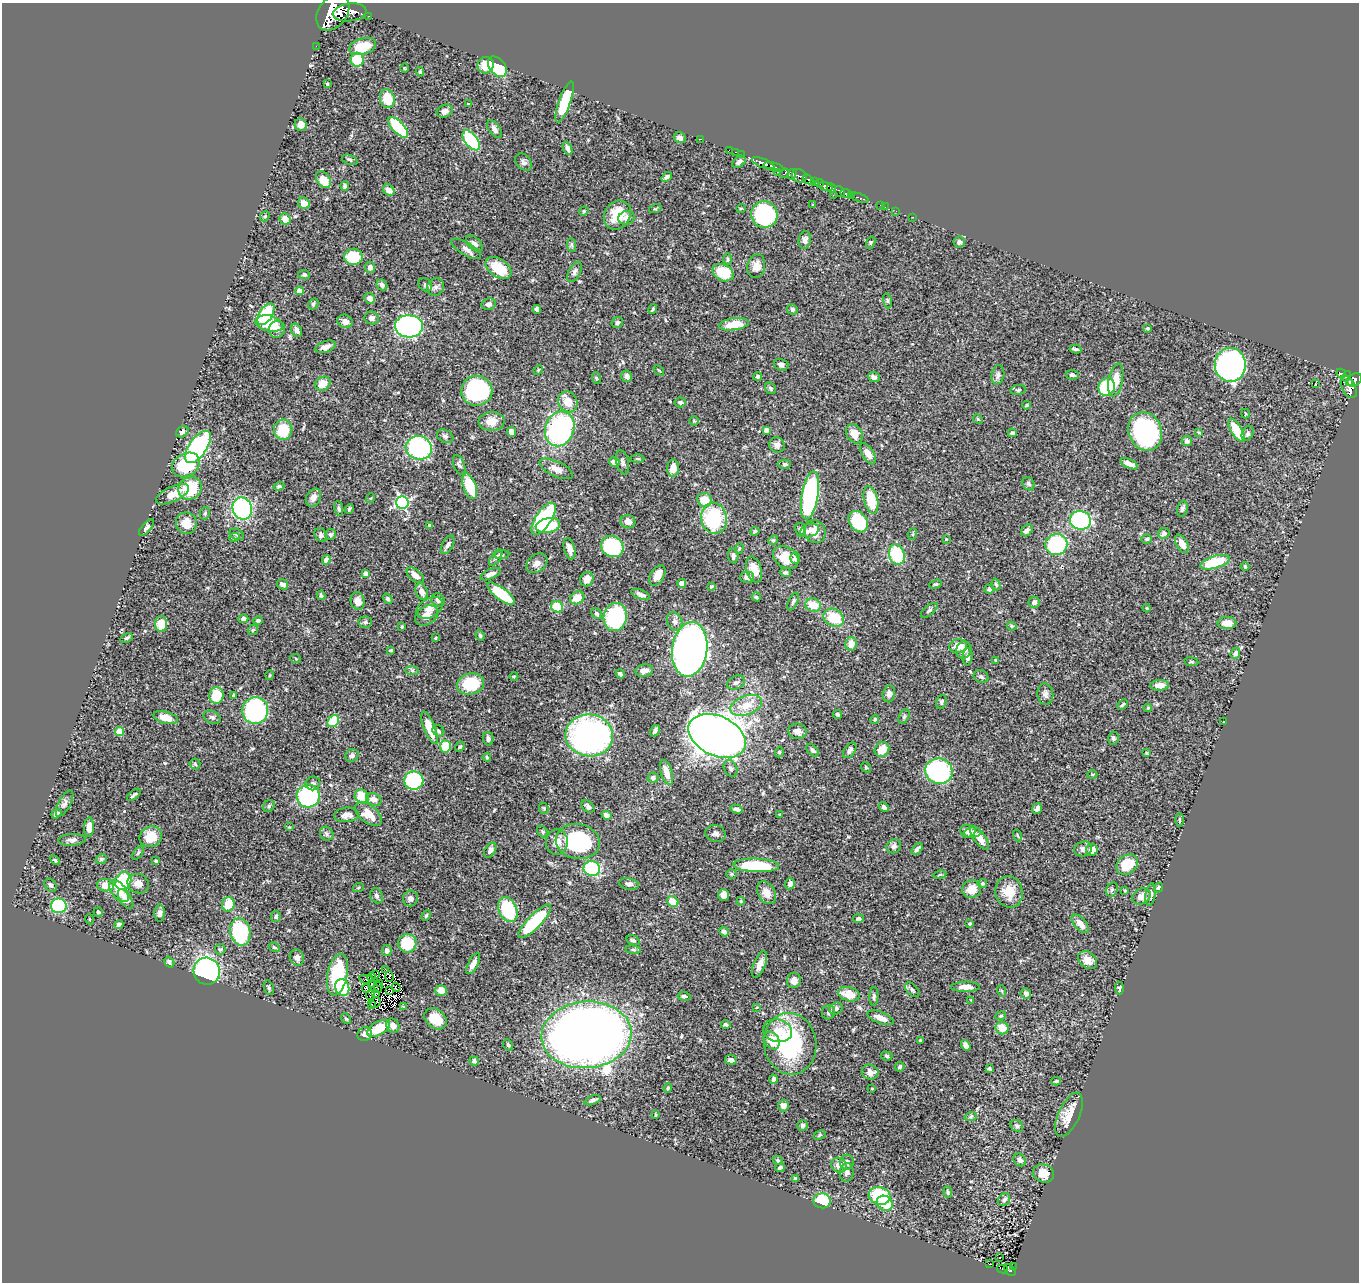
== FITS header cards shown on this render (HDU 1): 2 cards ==
NAXIS1  =                 1357
NAXIS2  =                 1280

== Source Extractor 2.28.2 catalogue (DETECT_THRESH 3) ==
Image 1357 x 1280 px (HDU 1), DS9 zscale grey, 1 PNG px = 1 image px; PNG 1361 x 1284 px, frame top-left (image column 1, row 1280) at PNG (2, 3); each listed source drawn as its Kron ellipse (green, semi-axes under 4 px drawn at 4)
Background 0.476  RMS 0.02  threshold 0.0598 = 3 sigma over >= 5 px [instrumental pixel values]
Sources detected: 500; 4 with non-positive FLUX_AUTO (blend fragments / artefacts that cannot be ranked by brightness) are neither listed nor drawn; the other 496 listed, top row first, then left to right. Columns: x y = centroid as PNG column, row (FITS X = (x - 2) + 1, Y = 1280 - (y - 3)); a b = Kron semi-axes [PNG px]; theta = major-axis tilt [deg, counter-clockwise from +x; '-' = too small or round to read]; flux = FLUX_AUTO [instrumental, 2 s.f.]
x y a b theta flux
333 12 20 14 53 4400
350 12 17 9 7 56
369 16 2 2 - 3.9
316 46 2 2 - 3.7
363 46 14 8 16 30
357 60 7 6 - 41
486 65 8 8 - 22
497 67 12 7 -52 79
404 68 4 3 - 1.1
420 72 4 3 - 2
327 84 3 3 - 1.4
387 99 9 7 -75 30
565 102 21 6 70 56
468 104 4 3 - 1.4
445 111 8 6 20 6.4
301 125 6 6 - 9.6
398 127 13 6 -47 91
494 129 10 5 -56 5.8
680 138 6 5 - 5.6
701 139 2 2 - 4.7
471 140 12 6 -52 110
568 148 7 3 -65 4.6
729 150 2 2 - 6.3
736 152 3 2 - 14
741 154 2 2 - 7.5
350 160 8 5 -20 2.4
524 162 10 7 -48 4.7
739 162 7 5 38 4.6
763 163 12 4 -20 570
774 167 10 4 -15 460
777 172 2 2 - 8.4
784 173 5 3 - 66
792 174 5 4 - 140
799 176 7 6 - 240
667 177 6 4 38 3.9
808 179 6 4 -44 190
323 180 9 6 -55 21
814 181 4 4 - 110
819 183 4 3 - 76
345 186 5 4 - 3.1
825 186 7 4 -14 500
831 188 5 3 - 180
389 190 6 5 - 11
839 192 6 3 -56 220
846 193 6 3 -22 240
833 195 2 2 - 23
851 195 3 3 - 130
859 198 10 3 -19 78
304 203 6 5 - 10
813 204 4 2 - 0.94
880 205 2 2 - 4.9
885 207 2 2 - 5.1
741 208 5 3 - 1.2
655 209 6 4 17 1.4
584 211 5 4 - 1.7
896 211 2 2 - 3.8
764 214 13 13 - 170
617 215 15 12 58 36
265 216 5 4 - 1.7
913 217 2 2 - 5.7
626 218 8 7 - 7
285 219 6 5 - 11
805 240 9 6 80 4.6
959 242 6 5 - 3.7
474 243 10 5 -43 4.8
871 243 6 4 69 1.8
572 245 7 4 -88 2.6
466 249 17 6 -31 6.7
353 257 9 8 - 46
728 259 6 4 90 1.9
756 266 12 9 78 12
370 267 5 5 - 6.2
498 268 14 9 -33 38
574 272 11 6 63 4.8
723 273 11 8 -26 44
304 275 6 4 -9 2.5
382 285 6 5 - 4.5
425 285 7 6 - 3.5
435 287 9 8 - 6
299 291 4 4 - 16
370 298 6 5 - 6.7
887 301 8 4 -81 2.1
313 304 6 5 - 2.7
488 304 7 6 - 4.5
537 309 4 4 - 4.9
653 309 5 2 - 2
792 310 5 5 - 3.1
266 314 12 6 57 90
372 318 7 6 - 4.7
345 321 8 6 -26 7.7
617 322 6 5 - 3
269 323 14 8 -12 39
734 324 15 6 8 28
409 326 14 11 -3 380
1148 328 4 3 - 1.7
277 329 8 8 - 9.1
297 330 7 5 -62 6.5
326 347 11 5 18 6.5
1076 349 6 3 -9 2.5
781 365 7 5 -17 5.3
1230 365 17 15 -90 360
538 370 5 4 - 1.4
659 370 6 2 -44 1.2
1341 373 5 4 - 74
998 375 10 6 79 4.2
1072 375 6 4 -11 3.3
627 376 6 5 - 5.8
758 376 4 4 - 2.1
1346 376 6 4 57 67
874 377 6 5 - 4.5
596 378 6 3 -71 1.5
1116 380 17 7 79 19
1354 380 8 6 33 320
1350 383 4 2 - 92
323 384 8 6 29 18
1315 384 3 2 - 0.92
1107 387 9 8 - 69
1349 387 12 7 -64 270
770 388 6 5 - 2.5
1018 390 8 5 10 2.3
477 391 15 15 - 160
568 402 11 9 -61 19
680 402 6 5 - 2.3
1026 405 4 3 - 1.4
1245 414 5 2 - 1.1
978 419 5 4 - 1.4
492 421 13 9 3 13
694 421 5 5 - 1.7
560 429 18 14 69 220
283 430 10 9 - 39
766 430 4 4 - 5.9
1236 430 13 5 -59 42
1145 431 19 16 -67 230
182 432 6 5 - 5.3
512 432 5 4 - 11
1199 432 3 2 - 1.3
1012 433 4 3 - 2.9
1248 433 8 5 66 3
854 434 10 7 -59 15
445 436 8 6 -29 3.5
1187 441 5 5 - 4.2
777 445 8 7 - 6.7
198 447 18 9 55 250
419 448 13 11 -17 190
868 454 12 6 -58 11
637 459 7 3 0 1.7
614 462 5 4 - 7.3
622 462 12 6 -77 4.8
785 464 6 4 -1 3
1129 464 9 4 -25 8.3
186 465 15 11 30 77
459 465 10 5 -70 3.3
673 468 8 6 86 13
556 469 18 7 -25 11
1028 484 7 5 -53 2.8
279 486 5 4 - 2.5
470 486 13 6 -70 51
190 488 12 11 - 54
172 494 18 7 25 14
810 495 24 8 80 230
313 498 9 7 61 7.3
371 498 5 3 - 1.1
705 500 7 7 - 24
871 500 14 7 -77 43
402 503 6 6 - 230
242 508 11 9 -66 190
339 508 7 4 -80 2.8
349 509 5 3 - 1.8
1182 509 8 5 74 3.7
205 513 6 5 - 2.6
714 518 16 13 -80 110
543 519 18 7 56 140
1080 520 10 9 - 210
628 522 7 6 - 8.6
858 522 11 8 -55 83
186 523 11 10 - 16
429 525 3 3 - 1.6
548 525 12 7 13 41
146 528 10 4 49 3.7
800 530 7 5 -77 3.3
810 530 10 6 17 6
1027 530 7 5 44 6.2
755 531 4 4 - 2.2
815 532 11 10 - 21
1164 533 6 5 - 4.9
237 534 7 5 -25 3.1
331 534 6 5 - 2.5
913 534 6 4 71 1.6
321 535 7 5 -59 4
234 537 5 3 - 1.5
946 539 3 3 - 0.95
1147 539 5 4 - 2.1
773 540 5 4 - 1.6
1182 544 10 5 -60 12
448 545 10 5 64 4.3
1056 545 11 10 - 130
612 546 11 10 - 86
739 548 5 4 - 1.6
569 549 11 5 -76 8.5
502 555 7 4 7 1.7
897 555 10 7 -73 77
733 556 8 5 -87 4
786 557 14 10 -35 26
496 558 9 4 55 3.2
795 558 5 5 - 4
326 560 5 4 - 5.4
1215 562 15 6 16 55
537 563 12 8 39 8.3
1245 566 4 3 - 1.8
754 570 13 7 -73 17
785 572 5 5 - 3.1
366 574 4 4 - 10
490 574 11 5 23 7.5
415 575 10 5 -40 9.4
657 575 11 6 62 13
747 577 7 5 1 5.8
587 579 7 6 - 13
682 583 4 4 - 17
283 584 6 4 -32 5.8
935 584 6 4 18 2.1
996 584 6 4 -72 2.1
711 586 4 3 - 1.7
989 589 5 4 - 2.5
422 592 8 6 -69 8.2
501 594 17 6 -37 62
640 594 10 4 -22 5.9
321 595 5 4 - 2.3
756 597 5 3 - 1.5
577 598 7 6 - 19
388 599 5 4 - 2.4
438 600 7 6 - 4.7
358 601 9 7 -78 8.9
793 601 9 4 66 3.3
1034 602 5 5 - 5
813 605 8 6 -22 21
557 607 6 5 - 40
430 608 14 9 30 11
1147 608 4 4 - 1.4
929 610 10 5 39 2.9
596 613 6 5 - 2.5
427 615 12 9 34 11
615 617 14 11 77 140
834 618 10 8 -32 39
243 619 5 4 - 3.9
258 621 5 4 - 2.7
675 621 9 7 -67 5.5
365 622 7 5 4 2.9
1227 623 9 6 0 12
161 624 8 6 -89 20
1012 626 5 3 - 1.9
402 627 3 3 - 1.3
253 630 6 4 48 1.6
480 635 5 3 - 1.9
126 638 6 4 26 2.1
436 638 4 2 - 1.1
851 644 7 6 - 13
958 646 9 7 7 17
690 649 27 17 82 1000
391 650 4 3 - 1.8
964 650 8 7 - 8.8
1235 653 6 4 68 4.7
968 657 8 5 85 5
296 659 5 3 - 1.3
996 660 3 3 - 1.1
1191 662 7 3 -8 1.6
412 671 7 4 -1 2.6
644 671 9 6 11 7.2
620 674 5 3 - 2.6
270 675 5 3 - 1.2
514 676 4 3 - 1
981 677 8 6 -26 3.6
736 683 9 6 23 4.5
470 684 14 10 14 51
1160 685 9 5 3 11
889 694 8 6 78 4.9
1045 694 10 8 -83 5.2
216 695 8 7 - 32
234 695 4 3 - 2.7
941 702 7 5 75 2.4
746 705 16 9 19 25
1123 705 6 3 44 1.7
1148 708 4 3 - 1.3
255 711 13 13 - 220
838 714 4 4 - 2.9
212 717 9 6 -25 3.3
904 717 7 5 64 2.4
166 718 12 6 -15 13
875 719 4 3 - 1.8
333 721 6 5 - 54
1223 722 3 2 - 1.7
429 728 17 5 -69 28
120 731 4 4 - 35
438 731 6 5 - 2.9
655 731 6 4 58 3.4
797 731 9 7 -7 8
589 735 24 21 -7 430
717 736 30 20 -25 1600
1113 738 6 5 - 3
488 739 7 5 -77 4.5
445 746 6 5 - 29
460 747 5 4 - 1.6
812 750 7 4 -47 2.7
850 750 9 5 56 4.6
882 750 8 7 - 18
779 752 5 4 - 1.6
1146 753 3 3 - 1.5
352 755 7 6 - 3.8
487 757 4 3 - 1.6
195 764 5 5 - 2.1
866 767 5 4 - 1.7
730 768 9 6 -63 4.1
939 771 14 12 -22 180
666 772 13 5 -73 13
1092 774 5 3 - 1.2
653 778 5 5 - 4
414 781 9 9 - 110
313 783 7 7 - 4
134 795 8 3 38 2.5
308 796 11 11 - 190
362 796 7 6 - 28
374 799 8 6 -20 9
65 803 15 6 62 5.3
269 806 6 5 - 2.6
588 807 7 5 -42 4.1
884 807 5 4 - 4.6
544 808 6 4 -69 1.6
736 809 6 4 -15 4.3
1037 809 5 4 - 4.4
56 814 5 4 - 5.2
368 814 15 8 -37 22
780 814 3 2 - 0.99
346 815 12 7 5 8.8
607 815 5 4 - 6.8
1179 820 7 3 -90 1.8
89 827 9 5 88 11
289 827 5 4 - 1.5
968 831 8 6 -6 7.1
542 832 6 4 -56 1.9
715 833 10 8 -18 4.9
973 833 9 5 7 5.9
327 834 7 6 - 3.3
1017 835 6 3 -71 1.4
151 837 11 10 - 22
979 838 14 5 -52 17
72 840 14 6 5 5.1
578 841 22 17 -11 110
557 842 13 11 87 12
894 846 7 7 - 4.9
917 849 7 4 46 4.9
1083 849 9 7 23 5.7
490 850 8 5 58 4.5
1092 850 6 5 - 12
138 853 8 4 55 2.2
101 859 6 4 15 2.2
55 860 6 3 -45 1.6
156 861 4 3 - 2.2
756 865 22 6 -3 67
1127 865 11 9 37 37
592 869 8 7 - 110
732 874 5 5 - 1.8
940 875 6 3 9 1.5
123 881 9 8 - 67
982 883 5 4 - 2.2
138 884 11 9 -23 9
629 884 10 5 -10 4.8
790 884 5 5 - 5.4
50 885 7 5 -52 3.5
105 885 8 6 -5 15
358 888 5 3 - 1.4
1159 888 5 4 - 2.4
972 889 10 8 22 17
1112 890 7 5 67 2.7
119 891 13 7 -51 19
1125 891 3 3 - 1.5
1009 892 16 13 -77 24
766 893 12 8 -61 11
723 895 6 5 - 9.2
1150 895 11 5 81 4.8
377 896 8 6 -66 4.1
1141 896 9 7 32 8.5
410 898 8 7 - 5.6
126 899 11 5 -58 11
673 901 6 5 - 22
741 901 4 4 - 1.4
228 904 7 6 - 29
59 906 8 7 - 96
508 909 13 9 -65 99
98 912 4 4 - 2
160 913 8 5 90 4.3
426 915 5 3 - 2
276 916 5 5 - 2.5
89 919 5 3 - 1.2
858 919 5 4 - 3.6
535 921 22 6 46 95
970 924 3 3 - 1.3
1080 924 11 6 -49 13
119 925 5 4 - 3.5
724 931 5 4 - 4.8
240 932 14 10 -77 120
633 940 7 4 -18 2.8
407 943 9 9 - 40
274 947 6 4 -30 1.8
220 949 5 5 - 2.1
633 950 7 4 -8 2.2
387 951 5 5 - 4.3
297 957 8 7 - 6.1
1088 960 10 8 -39 11
169 962 6 4 -57 3
473 964 11 5 62 8.6
759 964 14 6 68 9.1
386 969 2 2 - 0.73
207 971 13 13 - 320
375 974 3 2 - 1.5
337 975 21 10 79 95
389 976 5 2 - 0.91
371 977 4 2 - 3.4
366 979 7 2 -9 2.6
794 980 8 7 - 8.8
379 984 2 2 - 0.35
371 985 2 2 - 2.4
378 987 5 2 - 1.2
396 987 5 2 - 1.2
965 987 14 5 1 9.6
269 988 7 4 -72 2.3
342 988 8 7 - 65
366 988 5 2 - 0.19
1119 988 6 4 -85 2.3
389 990 3 2 - 0.63
441 990 6 5 - 13
912 990 8 5 -45 3
1002 991 6 3 -70 1.1
376 993 3 2 - 2.2
1026 993 5 5 - 5
370 994 5 3 - 0.62
849 994 11 7 -17 24
684 996 6 4 -8 2.5
874 996 9 4 87 3.5
971 1000 4 4 - 1
375 1003 6 2 46 0.78
371 1005 3 2 - 1.1
403 1007 4 3 - 1.5
757 1007 4 3 - 0.97
836 1008 7 5 31 4
829 1012 7 6 - 3.3
1001 1016 5 4 - 1.7
880 1018 14 5 -21 11
346 1019 6 4 -52 1.9
435 1019 12 9 -40 30
726 1024 5 3 - 2.1
393 1026 7 6 - 8.5
378 1028 13 6 30 36
1002 1028 7 6 - 17
778 1031 14 11 -15 16
365 1034 7 6 - 7.4
586 1035 45 33 5 2000
772 1040 9 7 -56 22
920 1040 3 2 - 1
790 1044 31 26 -81 160
508 1045 6 4 -61 2.5
966 1045 5 4 - 7.4
886 1056 6 4 -7 2.4
731 1060 6 5 - 5.3
474 1061 4 4 - 3.4
900 1067 5 4 - 2.6
990 1069 4 3 - 2.1
870 1072 8 7 - 7.9
773 1079 4 4 - 4.5
1056 1081 5 3 - 1.7
668 1088 5 3 - 1.5
872 1089 3 2 - 0.88
592 1100 8 4 21 3.3
783 1106 6 5 - 6.2
655 1115 4 2 - 1.3
1069 1115 24 10 65 22
971 1116 6 4 20 2.2
802 1125 5 5 - 3.3
1017 1126 7 5 -34 2.5
819 1135 6 4 28 1.9
778 1160 5 4 - 1.7
1020 1160 7 5 -47 4.3
847 1162 7 7 - 5.1
839 1165 8 7 - 12
780 1168 5 3 - 2.4
847 1172 9 7 85 5.9
1043 1173 11 9 -21 13
795 1179 3 3 - 2.1
948 1192 6 3 -70 1.8
880 1196 11 8 -14 81
1004 1200 7 5 51 4.6
822 1201 9 7 -6 51
885 1203 8 7 - 36
1000 1258 2 2 - 0.91
989 1264 2 2 - 0.99
1013 1266 2 2 - 3.7
1003 1269 6 3 -13 32
1010 1270 7 4 -52 68
At the frame edge (FLAGS 8, measured only in part): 1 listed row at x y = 333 12
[4 non-positive-flux detections neither listed nor drawn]